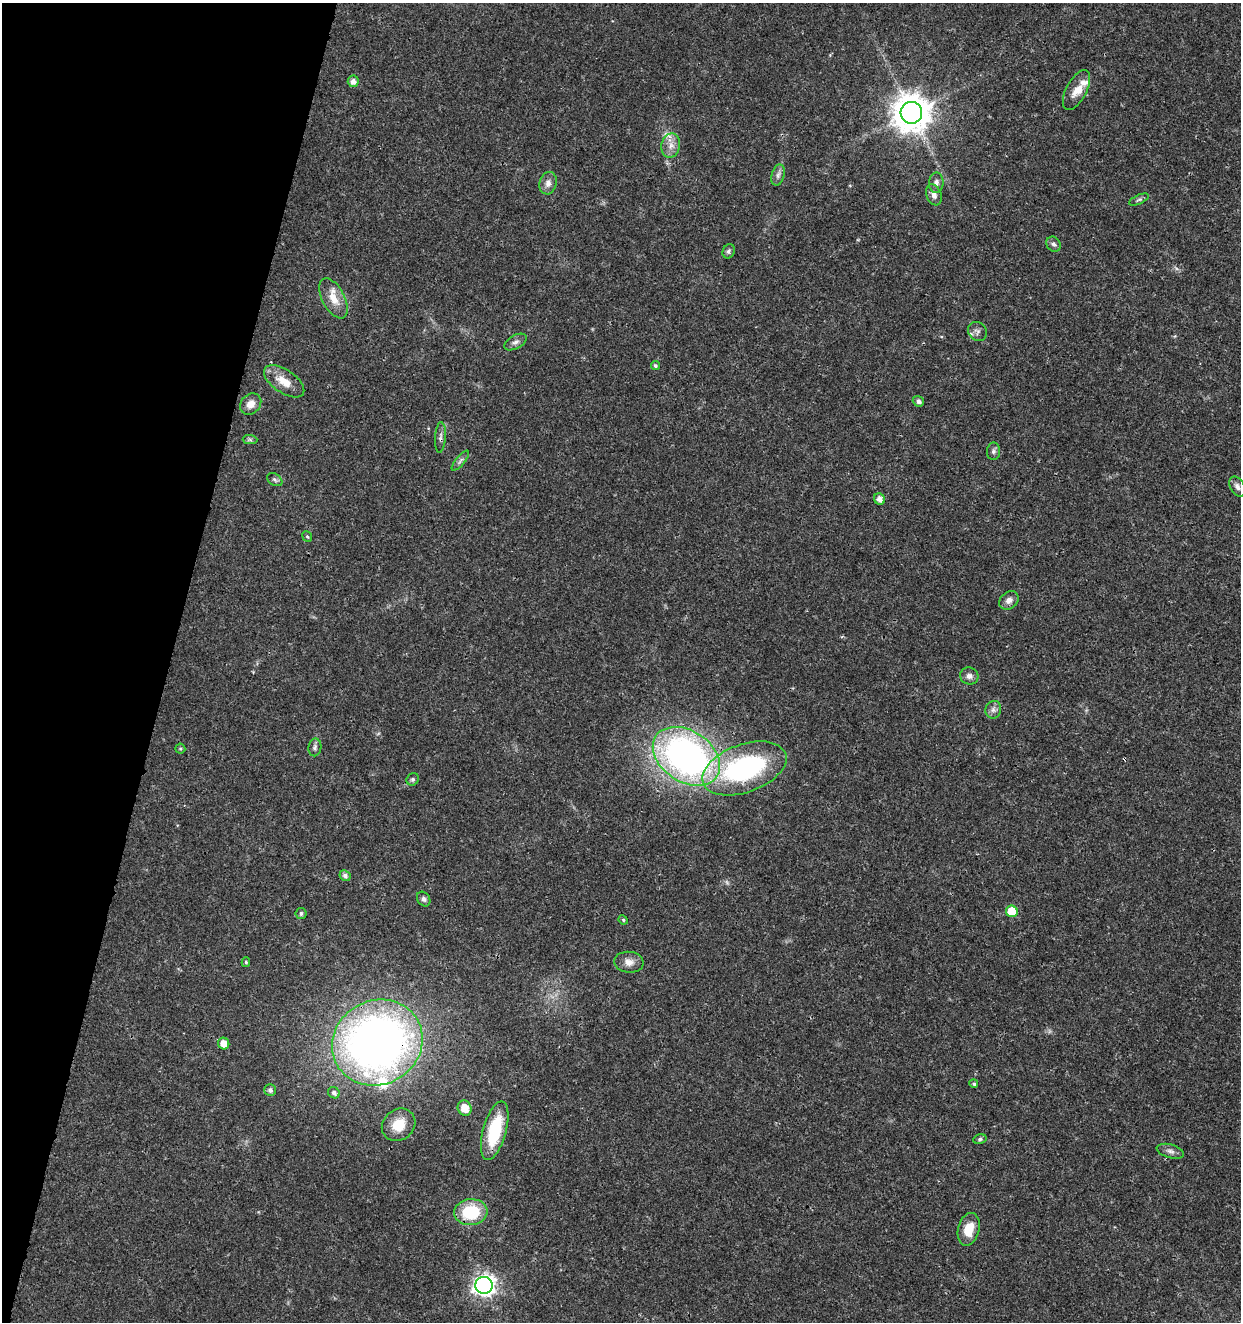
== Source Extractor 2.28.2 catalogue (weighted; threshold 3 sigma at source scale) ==
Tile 9 of 4 x 4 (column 1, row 3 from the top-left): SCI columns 285-1523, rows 1326-2645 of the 5462 x 5297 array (HDU 1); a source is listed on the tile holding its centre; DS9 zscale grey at full resolution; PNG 1243 x 1324 px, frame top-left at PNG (2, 3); each listed source drawn as its Kron ellipse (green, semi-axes under 4 px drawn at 4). Shown black and unused: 14% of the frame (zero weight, under 3 of 4 exposures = <1% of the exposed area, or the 3 px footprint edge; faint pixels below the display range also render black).
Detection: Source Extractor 2.28.2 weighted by HDU 2 'WHT'; one run over the whole footprint, this tile lists its part. Background 0.0178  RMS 0.0021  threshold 0.00932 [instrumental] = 3 sigma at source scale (4.5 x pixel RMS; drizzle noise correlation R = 1.50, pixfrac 1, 0.0396/0.0396 arcsec/px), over >= 5 px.
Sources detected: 60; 1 too faint to see at this stretch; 1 cosmic-ray / hot-pixel residue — neither listed nor drawn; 4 inside a brighter listed object's ellipse — not listed separately; the other 54 listed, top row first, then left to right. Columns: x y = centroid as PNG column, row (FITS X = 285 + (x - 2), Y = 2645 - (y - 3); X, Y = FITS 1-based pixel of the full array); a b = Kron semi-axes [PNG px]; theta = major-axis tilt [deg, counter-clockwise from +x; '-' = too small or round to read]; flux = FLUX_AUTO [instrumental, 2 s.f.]
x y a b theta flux
353 81 5 5 - 1.1
1076 90 22 10 62 2.6
911 113 11 11 - 510
671 145 12 9 79 1.7
778 175 11 6 75 0.83
548 183 11 8 75 1.3
936 183 10 7 89 1.1
934 195 11 7 -69 1.2
1139 200 10 4 25 0.48
1054 244 8 6 -51 0.64
729 251 7 6 - 0.49
333 298 22 11 -62 3.4
977 331 10 9 - 0.81
515 342 12 6 30 0.84
655 366 4 4 - 0.43
284 381 23 11 -34 3.4
918 401 6 5 - 0.69
251 404 12 9 44 1.7
440 437 15 5 86 0.74
250 440 7 4 -1 0.38
993 451 8 6 89 0.62
460 461 12 4 50 0.62
275 480 8 5 -32 0.5
1237 486 10 7 -62 0.87
879 499 6 5 - 1.2
307 536 5 4 - 0.27
1009 600 10 8 37 1.1
969 676 9 8 - 0.92
993 710 9 8 - 0.82
315 747 9 6 81 0.63
180 749 5 5 - 0.3
686 756 37 25 -34 88
744 768 44 24 20 37
413 779 6 6 - 0.45
345 876 6 5 - 0.77
424 899 8 6 -56 0.57
1012 911 6 5 - 6.4
301 913 5 5 - 0.5
623 920 5 4 - 0.3
246 962 5 4 - 0.3
629 962 14 10 -6 1.7
224 1043 6 5 - 2
377 1043 46 42 30 150
974 1084 4 4 - 0.38
270 1090 6 6 - 0.64
334 1093 6 5 - 0.62
465 1108 8 7 - 2.8
399 1125 18 15 40 4.4
495 1131 30 11 74 11
980 1139 7 5 11 0.4
1170 1151 14 6 -15 0.89
471 1212 16 13 5 11
969 1229 17 10 76 3.7
484 1285 8 8 - 120
Overlapping masked pixels (flux is a lower limit): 2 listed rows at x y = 440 437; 377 1043